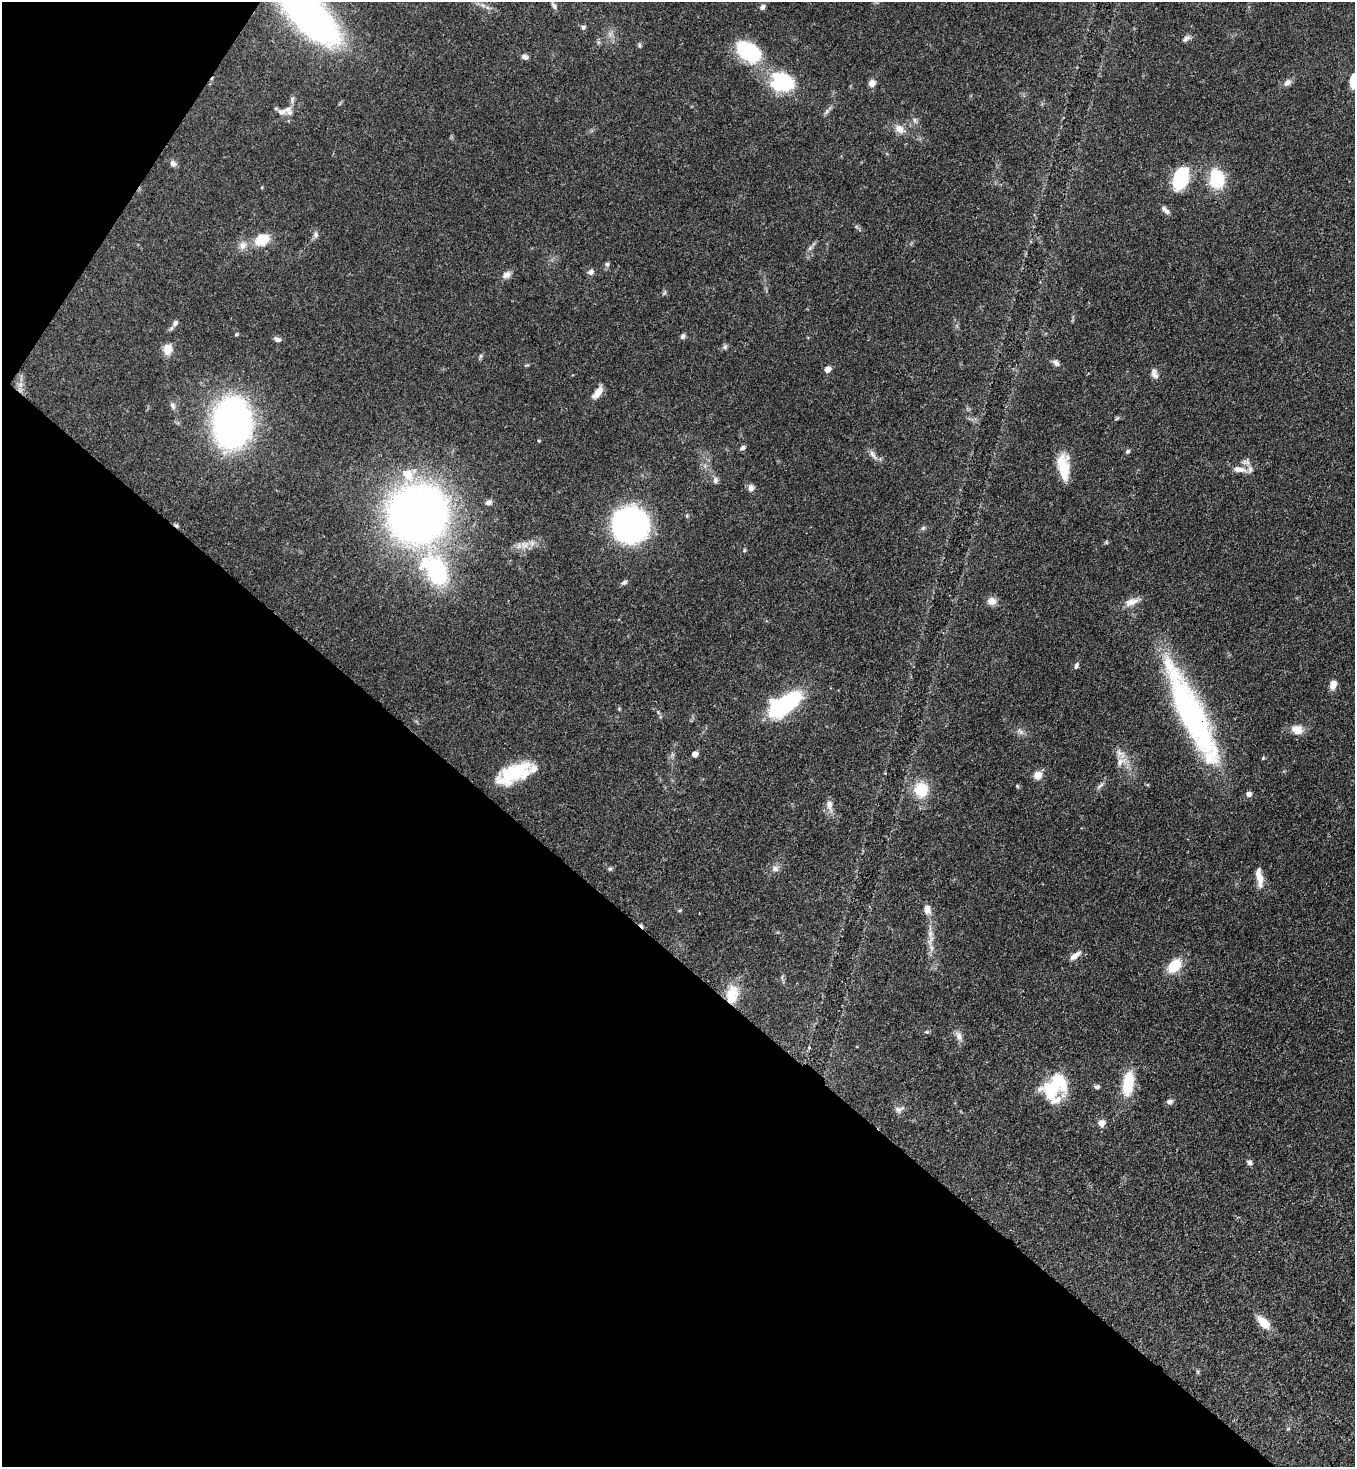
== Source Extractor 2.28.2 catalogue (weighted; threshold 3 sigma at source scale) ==
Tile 9 of 4 x 4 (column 1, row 3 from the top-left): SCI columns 364-1716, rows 1525-2989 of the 6000 x 5978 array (HDU 1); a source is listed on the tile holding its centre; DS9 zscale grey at full resolution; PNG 1357 x 1469 px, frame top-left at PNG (2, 2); no overlay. Shown black and unused: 37% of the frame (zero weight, under 3 of 4 exposures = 7% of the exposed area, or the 3 px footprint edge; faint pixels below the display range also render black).
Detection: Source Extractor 2.28.2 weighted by HDU 2 'WHT'; one run over the whole footprint, this tile lists its part. Background 0.0701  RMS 0.0036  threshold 0.016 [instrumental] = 3 sigma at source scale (4.5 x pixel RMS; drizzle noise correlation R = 1.50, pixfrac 1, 0.05/0.05 arcsec/px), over >= 5 px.
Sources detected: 107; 1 inside a brighter object's white glare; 2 cosmic-ray / hot-pixel residue — not listed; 6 inside a brighter listed object's ellipse — not listed separately; the other 98 listed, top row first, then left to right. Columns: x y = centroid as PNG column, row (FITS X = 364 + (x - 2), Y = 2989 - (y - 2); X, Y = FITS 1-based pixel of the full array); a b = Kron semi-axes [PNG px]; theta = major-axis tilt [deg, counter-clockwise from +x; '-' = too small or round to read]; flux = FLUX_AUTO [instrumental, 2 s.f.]
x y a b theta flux
554 6 11 5 -55 1.2
762 7 7 6 - 1
307 13 50 20 -49 240
583 27 6 6 - 0.87
1186 39 12 6 33 1.2
639 45 7 5 89 0.62
749 52 30 19 -35 24
525 57 7 6 - 1.4
1354 81 13 8 84 8
782 82 27 20 -12 23
872 83 8 7 - 2.2
1287 83 11 8 40 1.7
292 99 11 6 84 1.1
281 112 16 9 10 2.7
915 120 9 4 -64 0.86
899 129 15 10 -31 3.2
173 163 10 7 -49 1.3
1180 178 17 10 69 33
1217 179 21 14 -79 17
1165 210 13 5 -48 1.4
316 235 9 7 -82 1.1
262 240 18 13 24 7.8
243 245 13 10 48 2.6
810 248 8 4 54 0.84
607 264 7 6 - 0.78
591 272 8 6 40 1.3
507 275 12 8 28 1.9
664 293 7 4 45 0.54
175 323 9 6 50 1.3
236 334 5 4 - 0.42
683 336 6 5 - 0.96
277 339 9 6 -22 1.2
725 347 7 6 - 0.8
167 349 13 10 81 3.8
480 356 7 4 88 0.58
1056 362 10 6 -45 1.3
828 369 6 5 - 2.4
1154 374 14 8 -66 1.8
20 384 9 7 88 1.8
597 393 17 8 52 3.5
173 406 11 6 -63 1.3
1117 418 7 4 53 0.5
232 423 32 23 89 210
539 441 4 4 - 0.3
742 448 8 5 32 0.98
1128 451 6 5 - 0.67
873 455 17 6 -53 1.9
1247 462 11 7 -78 1.8
1239 469 20 8 -8 3.4
1064 471 34 11 86 8.5
408 474 15 15 - 7.6
715 480 9 7 -90 1.2
751 488 10 8 86 1.5
488 502 9 6 23 1.3
418 514 35 33 20 410
630 525 23 23 - 130
923 528 7 4 44 0.66
525 545 14 11 10 3.4
744 550 6 4 -90 0.41
437 572 37 24 -68 38
624 583 8 5 33 0.87
992 601 12 10 -7 2.3
1132 602 22 9 20 3.4
1076 666 8 5 79 0.92
1333 685 9 7 71 2.9
784 705 30 13 33 50
658 712 5 4 - 0.48
1191 713 122 24 -65 91
1297 729 15 11 -9 3.8
1021 732 7 5 -46 1
695 754 5 4 - 2.4
1263 758 6 3 45 0.4
1121 761 18 9 38 2.9
514 772 41 17 30 17
1038 775 11 10 - 2.9
1100 785 13 4 38 0.99
921 790 20 19 - 9.9
1248 794 6 5 - 1.8
829 805 17 8 -77 2.4
610 869 6 5 - 0.59
775 869 10 8 12 1.7
1259 877 23 7 -80 4.3
927 909 11 8 -74 2.6
931 940 20 7 72 3.1
1075 956 16 7 38 2.3
1174 966 18 12 46 8.5
732 995 25 15 80 8.5
959 1036 14 8 -69 2
1128 1083 28 12 82 13
1055 1087 33 22 42 20
1097 1087 7 5 5 0.83
1170 1101 9 6 10 1.2
898 1110 11 9 -25 1.6
1101 1123 10 9 - 1.9
1249 1163 6 5 - 1.3
1263 1322 19 10 -45 5.5
1198 1372 6 4 -72 0.45
1288 1429 6 3 19 0.35
Overlapping masked pixels (flux is a lower limit): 3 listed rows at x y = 307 13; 1191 713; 732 995
Isophote crosses this tile's border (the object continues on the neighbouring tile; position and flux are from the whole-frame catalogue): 2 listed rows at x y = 307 13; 1354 81